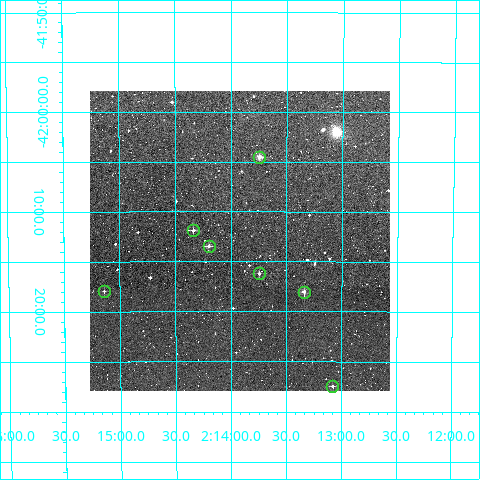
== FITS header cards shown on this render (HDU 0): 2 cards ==
NAXIS1  =                  300
NAXIS2  =                  300

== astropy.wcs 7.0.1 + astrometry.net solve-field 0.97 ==
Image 300 x 300 px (HDU 0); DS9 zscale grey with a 90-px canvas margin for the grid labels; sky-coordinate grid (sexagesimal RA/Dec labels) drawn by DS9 from the SOLVED WCS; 7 Tycho-2 reference stars matched to detected sources circled (green)
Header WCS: RA---TAN/DEC--TAN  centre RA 02:13:55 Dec -42:13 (33.48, -42.22 deg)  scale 6 arcsec/px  FOV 30.0' x 30.0'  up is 0 deg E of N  parity normal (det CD < 0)
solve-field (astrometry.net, Tycho-2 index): VERIFIED the header's WCS against the Tycho-2 star catalogue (verified at 2 index scales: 7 matches each, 0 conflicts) and refined it, rather than solving blind
Solved WCS: RA---TAN-SIP/DEC--TAN-SIP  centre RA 02:13:55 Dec -42:13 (33.48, -42.22 deg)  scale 5.99 arcsec/px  FOV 30.0' x 30.0'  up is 0 deg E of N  parity normal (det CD < 0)
The solver's refit moves the header's centre by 1.6 arcsec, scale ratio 0.9986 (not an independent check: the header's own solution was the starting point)
Tycho-2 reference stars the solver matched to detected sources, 7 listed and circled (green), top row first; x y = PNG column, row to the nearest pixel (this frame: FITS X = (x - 90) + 1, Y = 300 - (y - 91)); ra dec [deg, ICRS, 3 dp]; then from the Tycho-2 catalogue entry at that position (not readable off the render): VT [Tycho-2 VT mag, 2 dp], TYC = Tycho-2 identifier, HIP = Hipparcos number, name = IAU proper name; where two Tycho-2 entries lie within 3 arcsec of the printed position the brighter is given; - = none
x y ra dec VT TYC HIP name
259 157 33.436 -42.075 10.38 7554-458-1 - -
193 230 33.584 -42.198 12.19 7554-517-1 - -
209 246 33.549 -42.224 11.36 7554-520-1 - -
259 273 33.436 -42.270 12.72 7554-572-1 - -
104 291 33.785 -42.299 12.34 7554-425-1 - -
304 292 33.335 -42.300 10.82 7554-456-1 - -
332 386 33.270 -42.457 11.93 7553-392-1 - -